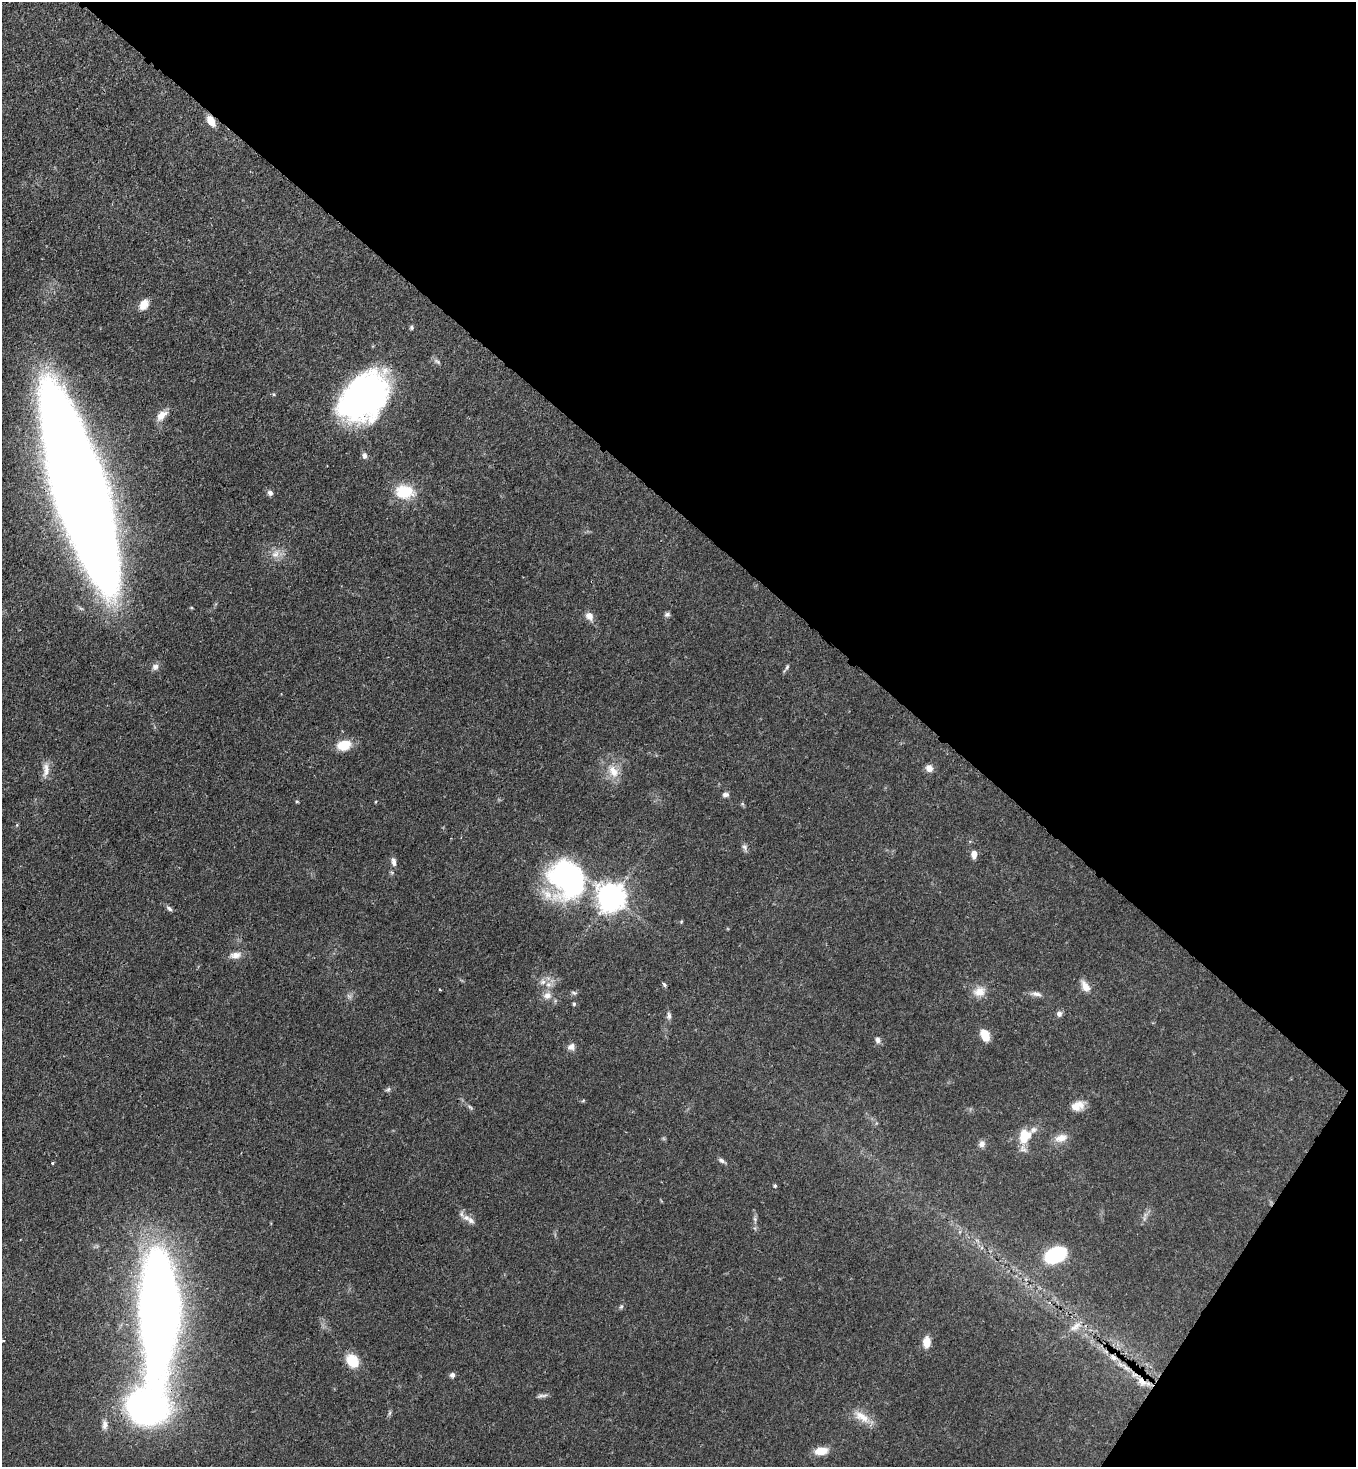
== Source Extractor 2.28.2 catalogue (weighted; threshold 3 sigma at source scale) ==
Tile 8 of 4 x 4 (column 4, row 2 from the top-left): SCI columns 4285-5638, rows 2991-4455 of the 6003 x 5981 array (HDU 1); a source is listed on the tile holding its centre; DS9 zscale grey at full resolution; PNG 1358 x 1469 px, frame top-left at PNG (2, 2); no overlay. Shown black and unused: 38% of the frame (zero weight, under 3 of 4 exposures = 7% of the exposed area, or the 3 px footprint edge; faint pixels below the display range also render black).
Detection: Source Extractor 2.28.2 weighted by HDU 2 'WHT'; one run over the whole footprint, this tile lists its part. Background 0.0602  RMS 0.0036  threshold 0.0162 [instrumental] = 3 sigma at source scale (4.5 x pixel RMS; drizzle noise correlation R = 1.50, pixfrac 1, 0.05/0.05 arcsec/px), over >= 5 px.
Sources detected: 73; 2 inside a brighter listed object's ellipse — not listed separately; the other 71 listed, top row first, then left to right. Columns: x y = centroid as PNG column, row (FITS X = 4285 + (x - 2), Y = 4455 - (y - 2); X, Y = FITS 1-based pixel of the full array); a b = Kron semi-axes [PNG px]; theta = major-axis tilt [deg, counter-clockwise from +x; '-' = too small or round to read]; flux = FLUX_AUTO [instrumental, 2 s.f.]
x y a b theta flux
211 121 10 6 -62 5.3
144 304 13 9 56 3.6
412 327 5 5 - 0.61
437 361 12 5 -34 1
364 397 51 36 46 110
161 416 14 8 45 3.5
365 455 8 6 -88 1.2
79 490 132 30 -73 1800
404 492 20 15 -2 13
270 493 8 7 - 1.1
275 554 12 9 39 3
667 614 8 6 17 0.95
589 616 11 9 -47 2.5
155 667 9 8 - 1.6
786 668 12 4 56 0.75
344 745 16 11 11 7
929 768 9 8 - 2.2
46 770 22 8 84 3
613 771 19 13 -57 5.6
725 794 8 6 -6 1.2
745 847 10 6 -65 1.2
974 854 9 6 88 2.7
394 862 11 6 -82 1.6
566 879 43 40 -49 70
612 897 9 9 - 480
169 908 9 5 -39 0.92
236 955 16 9 7 2.7
548 984 8 8 - 2.1
664 984 4 3 - 1
1085 986 15 9 -59 3.4
440 989 3 3 - 0.7
979 992 18 13 12 4.3
574 993 9 5 -14 0.72
1037 994 15 6 -14 1.8
547 995 12 10 10 2.9
349 996 8 4 -37 0.79
574 1004 5 4 - 0.64
1059 1014 7 7 - 1.3
669 1016 10 6 90 1.2
985 1035 12 7 -66 5.8
878 1040 8 6 -66 1.3
571 1047 10 9 - 1.8
388 1089 8 5 42 0.78
583 1101 6 4 20 0.38
470 1107 7 4 -44 0.69
1075 1107 19 11 -4 3.7
1025 1136 20 16 64 9
1061 1138 18 10 17 3.7
982 1144 9 7 61 1.7
721 1160 9 5 -33 1.1
52 1163 4 3 - 0.33
775 1186 5 4 - 0.62
1145 1215 12 4 61 1.3
755 1219 7 5 -82 0.87
471 1220 13 8 -38 2.3
1055 1255 22 14 22 24
621 1307 6 5 - 0.6
159 1311 85 24 90 540
1075 1327 20 9 37 3.7
3 1341 3 2 - 0.27
927 1342 12 7 87 4.7
1113 1357 11 7 -33 2.2
352 1361 12 9 -54 10
452 1375 6 6 - 1
1142 1382 20 9 -38 4.8
542 1396 16 4 7 1.2
147 1407 29 25 -8 160
390 1413 8 4 71 0.68
862 1417 27 11 -35 5.6
105 1425 14 8 89 2.1
821 1451 14 8 8 5.8
Overlapping masked pixels (flux is a lower limit): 6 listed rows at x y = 211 121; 79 490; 159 1311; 1113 1357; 1142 1382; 147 1407
Isophote crosses this tile's border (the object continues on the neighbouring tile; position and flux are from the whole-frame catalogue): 1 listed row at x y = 79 490